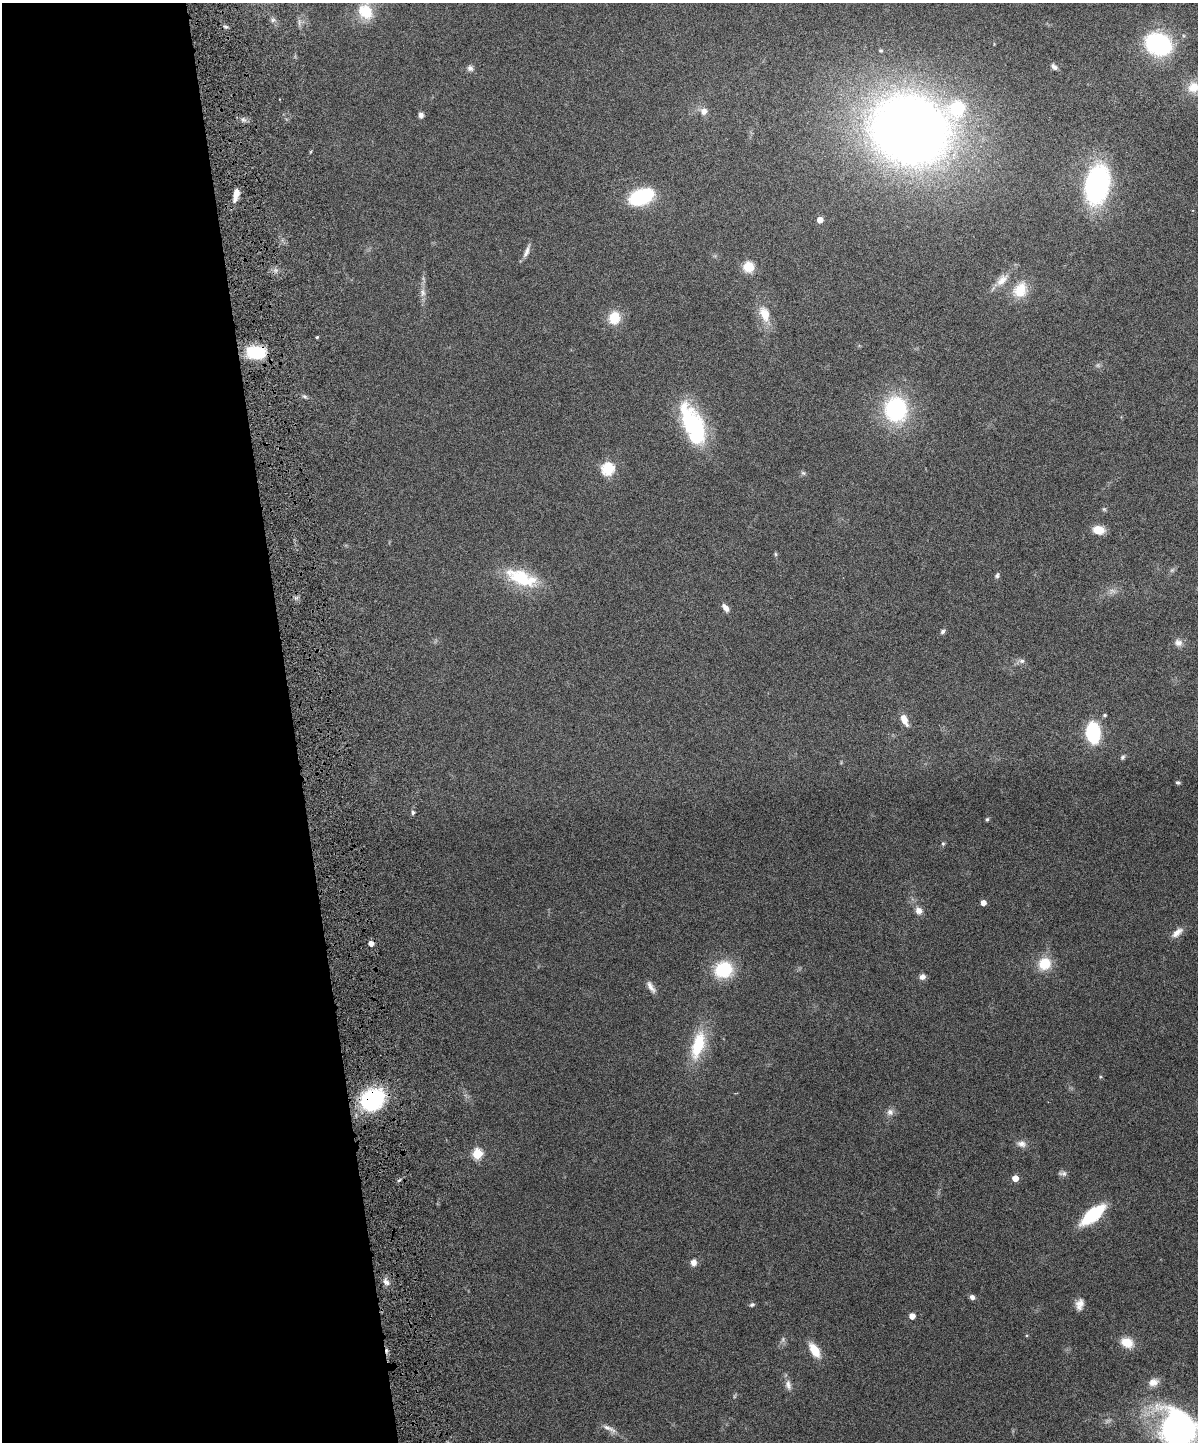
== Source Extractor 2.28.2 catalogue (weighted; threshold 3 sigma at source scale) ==
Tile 5 of 4 x 3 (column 1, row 2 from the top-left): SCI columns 62-1257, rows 1602-3041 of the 4909 x 4747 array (HDU 1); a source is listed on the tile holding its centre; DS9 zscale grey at full resolution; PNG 1200 x 1444 px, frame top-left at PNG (2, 3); no overlay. Shown black and unused: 24% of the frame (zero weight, under 6 of 12 exposures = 3% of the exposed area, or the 3 px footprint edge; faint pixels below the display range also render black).
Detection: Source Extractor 2.28.2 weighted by HDU 2 'WHT'; one run over the whole footprint, this tile lists its part. Background 0.0912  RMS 0.0045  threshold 0.0184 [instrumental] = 3 sigma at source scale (4.09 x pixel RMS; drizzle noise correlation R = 1.36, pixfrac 0.8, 0.05/0.05 arcsec/px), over >= 5 px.
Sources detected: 81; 3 too faint to see at this stretch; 2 inside a brighter object's white glare — not listed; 1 inside a brighter listed object's ellipse — not listed separately; the other 75 listed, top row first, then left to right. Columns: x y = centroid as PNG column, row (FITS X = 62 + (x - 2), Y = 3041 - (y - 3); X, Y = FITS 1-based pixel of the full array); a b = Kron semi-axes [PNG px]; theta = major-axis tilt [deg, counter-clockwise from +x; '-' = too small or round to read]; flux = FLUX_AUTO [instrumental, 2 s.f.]
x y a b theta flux
365 11 20 17 -56 11
273 20 7 6 - 1.1
226 27 6 4 -18 0.72
1158 44 15 11 -22 94
880 50 5 4 - 0.61
1054 67 9 5 -40 1.4
470 68 8 7 - 1.5
1194 87 16 14 21 6.4
704 111 9 8 - 2.6
421 115 6 6 - 1.5
909 130 64 54 -19 480
1097 184 25 15 81 110
236 194 15 5 80 4.1
641 197 17 10 22 41
820 220 5 4 - 4.1
526 251 19 5 68 2.1
748 267 9 9 - 8.3
1002 280 20 10 44 4.7
1020 290 20 16 63 9.2
423 292 12 7 -84 2.2
764 314 22 12 -69 7.1
614 318 15 13 76 8.2
317 337 3 3 - 0.54
256 352 20 13 -7 18
304 396 7 4 -19 0.73
896 409 21 19 88 48
691 423 44 23 -65 38
608 469 6 6 - 52
803 473 6 5 - 0.75
1104 509 6 5 - 0.61
1098 530 11 8 -13 6.6
775 554 6 4 -88 0.53
1172 570 6 5 - 0.81
997 575 7 5 72 0.91
521 578 40 17 -21 22
725 608 10 6 -51 2.3
943 631 7 5 47 0.91
1178 643 11 9 -8 2.3
1022 661 8 6 -13 1.3
1104 715 4 4 - 0.66
904 720 13 6 -66 4
1093 733 13 8 -85 46
1123 757 6 5 - 0.86
1178 783 6 4 -9 0.75
413 812 6 5 - 0.85
987 819 4 4 - 0.74
943 844 5 5 - 0.57
983 903 4 4 - 2.9
919 911 9 8 - 2.5
1177 932 17 8 39 3
371 943 5 4 - 2.8
1044 964 15 14 - 9.4
723 970 20 18 20 19
922 977 8 7 - 1.7
651 987 17 6 -59 2.3
698 1045 34 14 74 19
372 1099 18 14 33 57
890 1112 9 9 - 2
1022 1144 13 9 -10 2.4
477 1154 5 5 - 25
1063 1173 11 6 -2 1.3
1015 1178 5 5 - 5.3
1093 1215 21 8 40 36
693 1262 9 7 88 2.3
386 1282 10 6 -42 2.1
972 1297 6 5 - 1.5
1080 1304 13 9 77 3.1
752 1305 7 5 13 0.82
912 1316 4 4 - 3.7
1127 1342 15 10 -25 6.7
814 1350 16 8 -58 7.9
1153 1382 13 10 17 3.2
788 1385 15 8 -76 2.4
609 1428 23 6 -26 2.7
1177 1430 47 27 -55 140
Overlapping masked pixels (flux is a lower limit): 2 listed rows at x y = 256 352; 372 1099
Isophote crosses this tile's border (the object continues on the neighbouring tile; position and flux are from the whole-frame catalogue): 2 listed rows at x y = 1194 87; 1177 1430